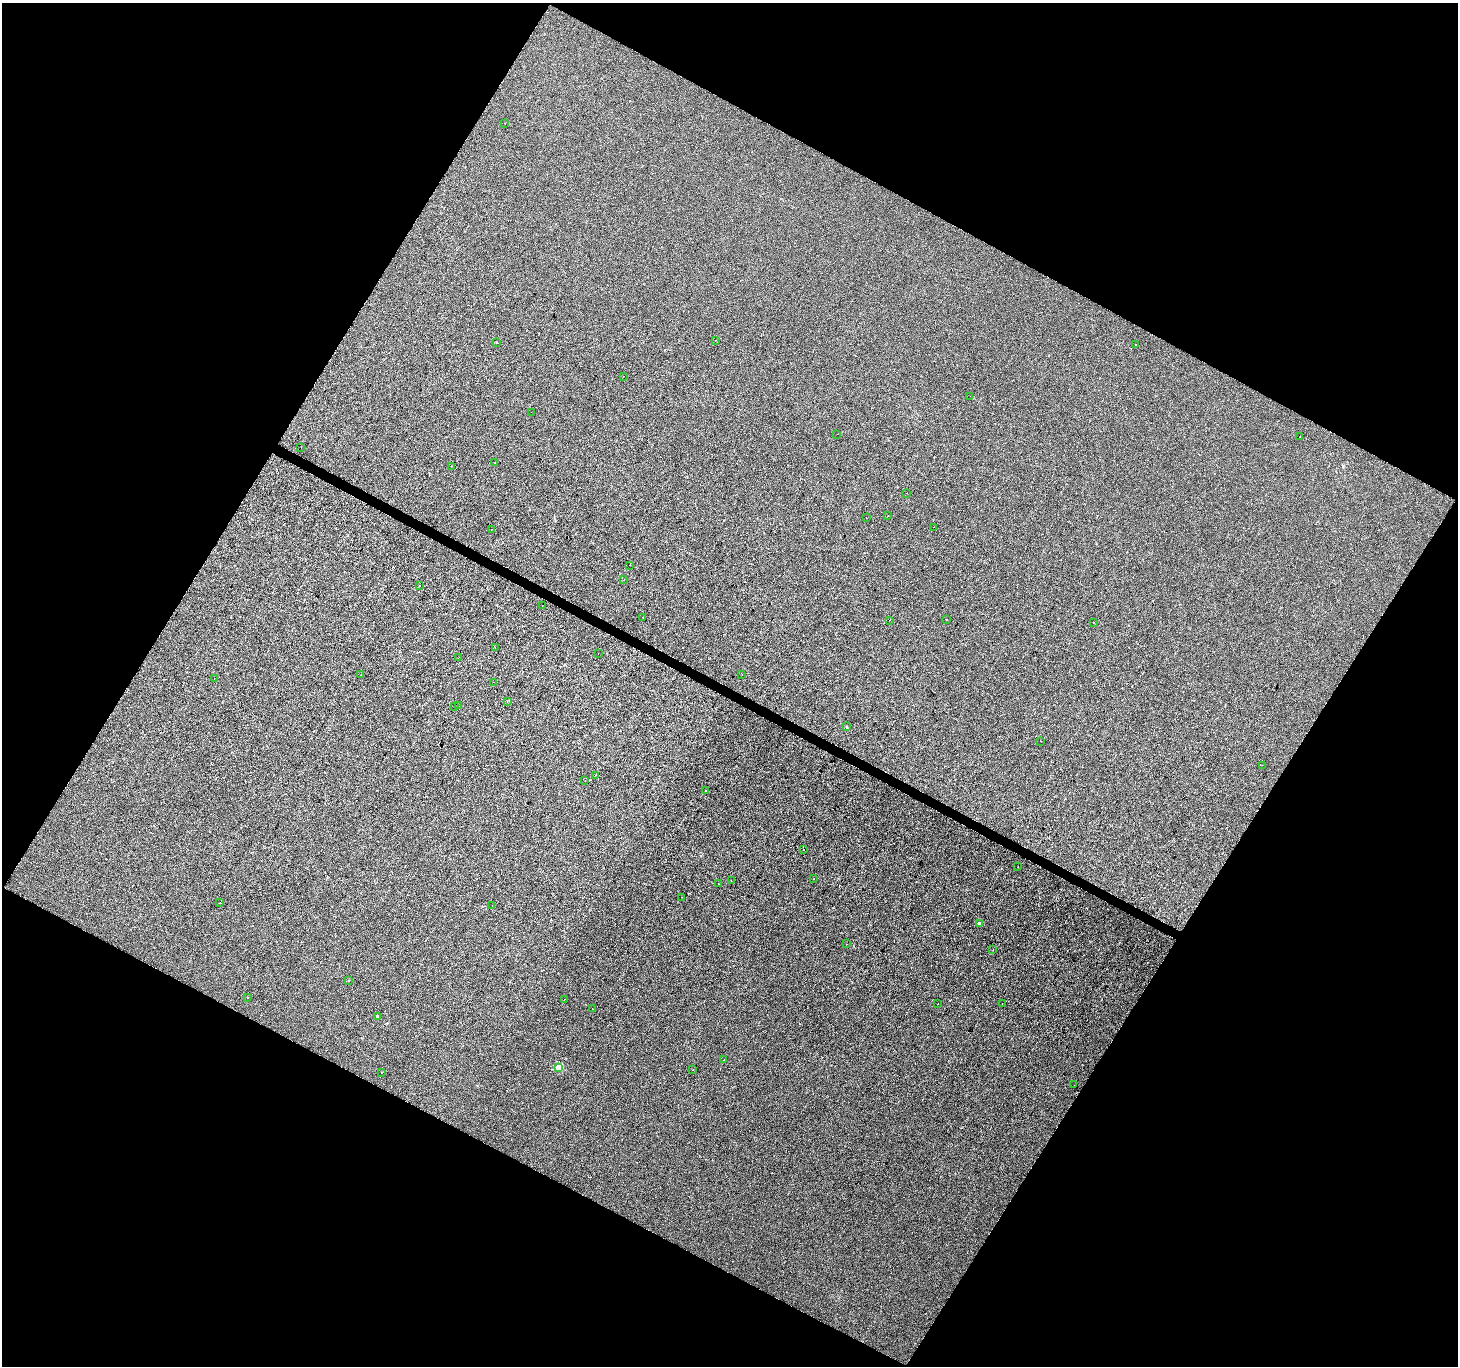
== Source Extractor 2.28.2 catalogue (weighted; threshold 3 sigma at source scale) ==
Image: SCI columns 7-5827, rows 261-5716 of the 5827 x 5910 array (HDU 1 of 3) = the unmasked area's bounding box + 8 px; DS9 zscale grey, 4 x 4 block average (1 PNG px = mean of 4 x 4 image px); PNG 1460 x 1368 px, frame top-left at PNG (2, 3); each listed source drawn as its Kron ellipse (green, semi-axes under 4 px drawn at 4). Shown black and unused: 47% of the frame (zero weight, under 2 of 3 exposures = <1% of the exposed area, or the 3 px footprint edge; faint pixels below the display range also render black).
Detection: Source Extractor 2.28.2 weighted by HDU 2 'WHT'. Background 5.71e-05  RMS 0.0042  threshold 0.0188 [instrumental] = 3 sigma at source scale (4.5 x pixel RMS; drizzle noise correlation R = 1.50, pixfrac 1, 0.0396/0.0396 arcsec/px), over >= 5 px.
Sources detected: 80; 16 cosmic-ray / hot-pixel residue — neither listed nor drawn; the other 64 listed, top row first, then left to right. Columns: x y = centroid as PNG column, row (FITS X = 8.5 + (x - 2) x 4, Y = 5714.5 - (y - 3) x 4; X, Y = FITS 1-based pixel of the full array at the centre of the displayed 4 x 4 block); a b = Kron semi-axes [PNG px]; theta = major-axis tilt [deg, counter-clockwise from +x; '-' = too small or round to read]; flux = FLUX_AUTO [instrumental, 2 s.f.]
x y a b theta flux
505 123 2 2 - 0.76
715 340 2 2 - 0.79
497 342 2 2 - 0.78
1136 345 2 2 - 0.53
624 376 2 2 - 0.63
970 396 2 2 - 0.66
531 412 2 2 - 0.43
837 434 2 2 - 3.2
1300 436 2 2 - 0.47
301 447 2 2 - 0.62
494 463 2 2 - 0.74
451 466 2 2 - 6.9
907 493 2 2 - 0.83
888 516 2 2 - 1.5
866 518 2 2 - 2.1
933 527 2 2 - 1.1
491 530 2 2 - 13
630 565 2 2 - 1.9
624 579 2 2 - 0.38
420 586 2 2 - 0.89
542 605 2 2 - 1.7
643 617 2 2 - 1
889 620 2 2 - 2.7
946 620 2 2 - 3.8
1094 622 2 2 - 0.35
495 648 2 2 - 0.33
598 654 2 2 - 1.6
458 658 2 2 - 0.47
361 674 2 2 - 0.51
742 674 2 2 - 0.59
214 678 2 2 - 3.3
493 682 2 2 - 0.45
507 702 2 2 - 1
454 706 2 2 - 0.53
458 706 2 2 - 0.79
846 727 3 2 - 1.4
1041 741 2 2 - 0.47
1262 765 2 2 - 0.37
595 775 2 2 - 1.1
585 781 2 2 - 0.84
705 790 2 2 - 1.7
803 849 2 2 - 3.1
1018 867 2 2 - 6
814 878 2 2 - 0.47
731 881 2 2 - 1.7
718 884 2 2 - 1.5
682 897 2 2 - 0.41
220 902 2 2 - 1.3
492 905 2 2 - 0.5
979 923 2 2 - 6.7
847 944 2 2 - 1.9
993 949 2 2 - 0.47
348 981 2 2 - 0.38
247 997 2 2 - 0.66
564 999 2 2 - 0.43
938 1003 2 2 - 0.53
1002 1003 2 2 - 6.7
592 1009 2 2 - 6.1
377 1016 2 2 - 4.6
724 1060 2 2 - 0.62
558 1067 2 2 - 50
692 1070 2 2 - 0.97
381 1072 2 2 - 0.65
1074 1085 2 2 - 0.74
Diffuse or blended objects may show on this block-average render without a row.